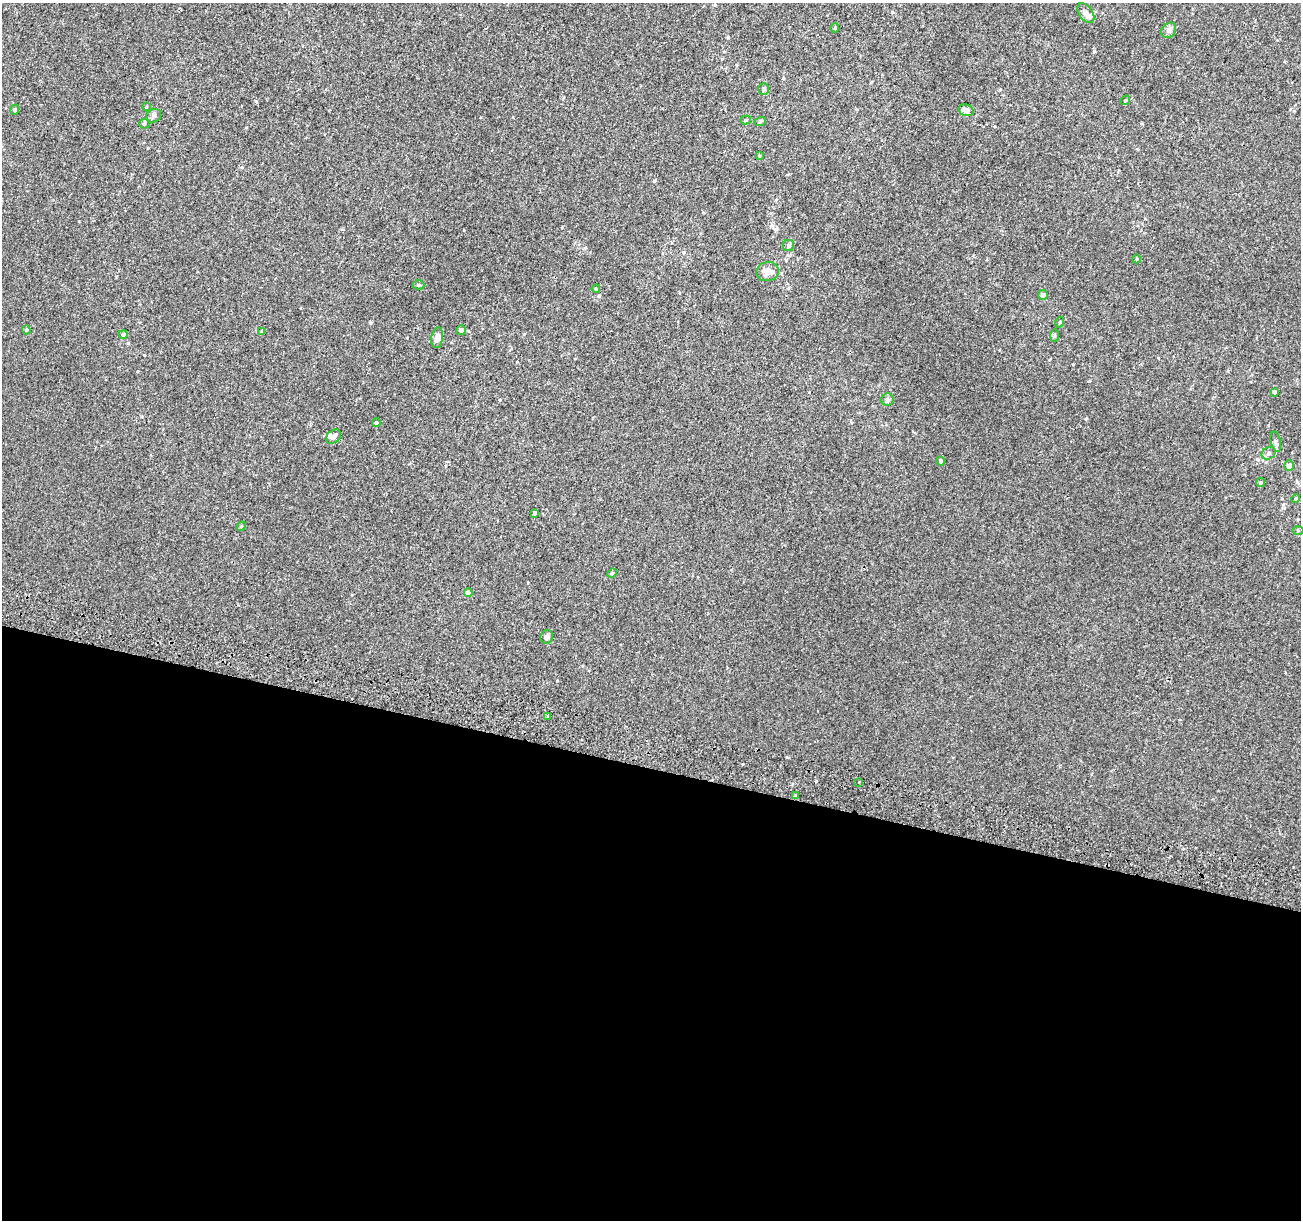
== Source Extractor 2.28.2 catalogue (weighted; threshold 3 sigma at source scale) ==
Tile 14 of 4 x 4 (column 2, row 4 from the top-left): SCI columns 1325-2623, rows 334-1551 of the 5231 x 5470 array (HDU 1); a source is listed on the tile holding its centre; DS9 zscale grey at full resolution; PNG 1303 x 1222 px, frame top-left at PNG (2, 3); each listed source drawn as its Kron ellipse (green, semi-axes under 4 px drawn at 4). Shown black and unused: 37% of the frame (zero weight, under 2 of 3 exposures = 2% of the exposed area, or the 3 px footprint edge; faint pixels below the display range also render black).
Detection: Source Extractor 2.28.2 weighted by HDU 2 'WHT'; one run over the whole footprint, this tile lists its part. Background 0.00368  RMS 0.0054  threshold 0.0244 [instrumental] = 3 sigma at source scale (4.5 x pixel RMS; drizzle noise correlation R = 1.50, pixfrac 1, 0.0396/0.0396 arcsec/px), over >= 5 px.
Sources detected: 49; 4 inside a brighter listed object's ellipse — not listed separately; the other 45 listed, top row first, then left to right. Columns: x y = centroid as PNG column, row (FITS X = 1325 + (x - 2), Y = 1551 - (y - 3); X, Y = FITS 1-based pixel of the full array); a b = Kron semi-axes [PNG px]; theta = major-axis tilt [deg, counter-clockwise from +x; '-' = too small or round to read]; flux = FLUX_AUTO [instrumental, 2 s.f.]
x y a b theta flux
1086 13 11 6 -53 2.3
835 28 4 4 - 0.56
1169 30 8 6 47 2
763 89 6 5 - 1.2
1125 100 5 4 - 0.67
146 107 4 3 - 0.44
15 110 5 3 - 0.58
966 110 8 5 -20 3.4
154 116 7 6 - 2
746 120 5 4 - 0.83
760 122 6 3 20 0.61
144 124 5 5 - 0.72
759 156 4 4 - 0.58
789 245 5 5 - 1.4
1136 259 4 3 - 0.42
767 271 11 9 13 4.6
419 285 6 4 0 0.68
596 289 4 4 - 0.58
1043 295 5 4 - 1.4
1060 322 5 3 - 0.54
26 330 4 4 - 0.53
461 330 5 5 - 2
261 331 4 3 - 0.55
123 334 4 4 - 1.3
1054 336 6 3 89 0.6
437 338 10 6 82 3.1
1274 392 4 3 - 0.84
887 400 6 6 - 1.4
376 422 4 4 - 0.87
333 437 8 6 40 2.7
1276 442 10 5 -75 1.3
1269 453 7 6 - 1.5
940 461 4 4 - 0.88
1289 466 5 5 - 2.8
1260 482 4 4 - 0.79
1296 499 5 3 - 0.58
534 513 3 3 - 0.92
241 526 5 4 - 0.68
1298 530 5 3 - 0.52
612 573 5 4 - 0.63
468 593 4 4 - 4.4
547 637 7 6 - 1.6
548 716 3 3 - 2.2
859 782 4 3 - 0.7
795 796 4 3 - 2.3
Overlapping masked pixels (flux is a lower limit): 1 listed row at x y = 795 796
Unlisted compact peaks at least as high as the median listed source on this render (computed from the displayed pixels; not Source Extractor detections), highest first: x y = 1094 51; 816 781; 787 757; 654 181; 256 101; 1086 419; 370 323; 599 296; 500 400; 892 12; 743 764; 557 681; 1089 381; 128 343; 1073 364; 144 355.